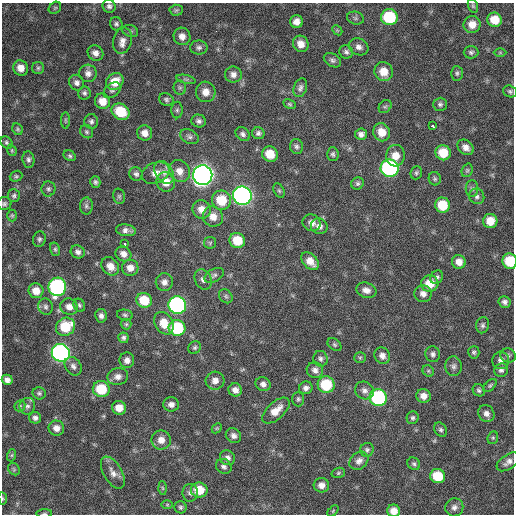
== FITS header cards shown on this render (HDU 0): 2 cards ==
NAXIS1  =                  512 / Axis length
NAXIS2  =                  512 / Axis length

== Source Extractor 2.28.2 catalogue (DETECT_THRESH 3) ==
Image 512 x 512 px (HDU 0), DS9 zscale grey, 1 PNG px = 1 image px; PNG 516 x 516 px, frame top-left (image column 1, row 512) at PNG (2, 3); each listed source drawn as its Kron ellipse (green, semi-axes under 4 px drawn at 4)
Background 342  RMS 19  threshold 58.1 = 3 sigma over >= 5 px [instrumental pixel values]
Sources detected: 200; all 200 listed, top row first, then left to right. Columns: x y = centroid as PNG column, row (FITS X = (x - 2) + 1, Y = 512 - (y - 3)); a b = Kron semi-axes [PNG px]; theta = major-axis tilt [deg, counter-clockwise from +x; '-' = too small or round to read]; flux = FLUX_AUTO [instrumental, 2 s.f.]
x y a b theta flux
109 6 7 6 - 3800
473 6 7 4 -72 2100
55 8 7 5 43 1900
176 10 7 5 3 2200
389 17 8 8 - 71000
355 18 8 6 -16 3300
495 20 7 7 - 22000
296 22 6 6 - 8800
116 24 7 6 - 3100
472 25 8 8 - 14000
337 30 6 4 -45 1700
130 31 8 6 -18 2800
182 36 9 8 - 8500
122 40 13 9 76 9400
301 44 8 7 - 12000
199 47 8 7 - 4000
359 47 10 8 -27 6600
346 52 7 6 - 3600
471 52 7 6 - 3100
95 53 8 7 - 7100
500 53 6 4 0 1600
332 60 9 6 -29 3700
21 68 8 7 - 12000
38 68 6 6 - 2600
384 72 10 9 - 18000
88 73 9 9 - 7000
457 73 7 5 -88 2700
233 75 8 8 - 6800
186 79 10 4 -13 2900
115 82 9 8 - 20000
77 83 8 7 - 5200
180 88 7 6 - 2900
300 88 9 6 70 4200
112 90 10 6 40 3800
510 91 7 6 - 2800
206 92 10 10 - 12000
84 93 6 6 - 3100
166 99 7 6 - 3100
102 101 8 7 - 15000
289 104 6 4 -27 1900
440 104 7 6 - 3200
385 107 7 5 51 2400
177 110 8 6 90 3000
121 112 9 7 -33 39000
65 120 8 4 -90 1900
91 121 7 7 - 3700
199 121 7 6 - 4300
432 126 3 3 - 28000
17 129 6 5 - 2200
87 132 7 6 - 2600
382 132 9 8 - 16000
145 133 8 7 - 8800
258 133 6 6 - 3900
243 134 8 6 -38 4100
361 134 6 5 - 5100
189 137 10 7 -25 4400
6 142 7 5 -47 2600
296 146 8 6 -76 3500
466 147 9 7 -40 8000
12 150 6 4 -71 1700
443 153 8 7 - 24000
270 154 8 7 - 24000
333 154 7 5 -86 2900
70 156 6 5 - 2500
395 156 11 9 85 15000
28 159 8 6 -83 3700
390 168 9 9 - 240000
467 170 7 5 69 2300
179 171 11 10 - 12000
164 172 12 8 -57 8700
156 173 14 10 22 13000
416 173 7 5 67 2500
136 174 7 6 - 3800
203 175 10 9 - 910000
16 176 6 5 - 2200
435 179 7 6 - 2500
95 182 6 5 - 2900
166 182 10 9 - 18000
357 183 6 6 - 2900
48 189 7 7 - 3400
472 189 8 6 -90 3700
279 191 7 5 -63 2500
14 196 6 6 - 2900
119 196 8 6 -76 2700
242 196 9 9 - 500000
477 196 8 7 - 4200
221 200 9 9 - 36000
4 204 7 6 - 3000
442 205 7 7 - 32000
86 206 8 6 -89 3400
202 209 9 9 - 13000
12 215 6 5 - 1900
213 217 10 10 - 13000
490 221 7 7 - 20000
312 223 9 8 - 7400
319 226 8 7 - 6500
126 230 10 6 -8 6000
39 239 8 6 75 3300
237 240 8 7 - 29000
210 243 6 6 - 2400
125 244 3 3 - 29000
55 249 7 5 -75 2300
78 252 7 6 - 4700
123 254 8 7 - 8000
310 261 10 7 -46 13000
510 261 8 7 - 43000
459 262 7 6 - 10000
110 266 10 8 -48 12000
130 268 8 8 - 10000
214 275 10 6 29 4100
437 277 7 6 - 3400
203 280 10 8 -65 6100
164 282 9 8 - 7400
430 284 9 8 - 23000
57 287 9 8 - 240000
366 290 10 7 -18 7600
36 291 7 7 - 14000
423 294 9 8 - 7600
226 296 7 6 - 2900
144 300 8 7 - 31000
504 302 6 5 - 4400
79 305 7 5 -64 2700
177 305 9 8 - 320000
46 307 8 7 - 4300
69 307 9 8 - 9200
125 315 8 5 -11 2700
101 316 7 6 - 4900
164 323 12 8 -61 20000
126 324 5 5 - 2000
483 325 8 6 78 3500
65 327 10 8 29 43000
177 328 8 8 - 75000
123 338 5 5 - 3200
334 345 8 5 -39 2300
195 347 7 6 - 2700
474 352 6 5 - 2600
61 353 9 8 - 430000
433 354 8 7 - 4100
508 355 8 7 - 3300
382 356 8 7 - 7100
360 358 5 5 - 2100
320 359 8 7 - 4100
127 360 8 7 - 6900
501 360 9 8 - 6600
73 366 10 7 -54 5300
453 366 10 8 -86 5100
315 370 8 8 - 6500
501 370 7 7 - 3700
428 371 6 5 - 2200
118 376 10 8 14 7800
7 380 5 5 - 5700
215 381 9 9 - 9100
263 384 7 7 - 6000
326 385 8 8 - 54000
490 385 8 4 43 2300
306 388 7 6 - 5000
101 389 8 8 - 43000
235 390 7 6 - 7600
364 390 9 8 - 6600
479 390 6 5 - 3100
39 393 6 6 - 2800
423 396 7 6 - 8700
378 397 8 8 - 160000
298 399 7 6 - 2700
171 404 8 7 - 6400
20 406 6 5 - 2000
27 406 8 8 - 4400
119 408 7 6 - 15000
276 411 17 8 42 17000
486 413 9 7 -51 6600
35 418 6 6 - 4500
413 418 6 6 - 2800
56 428 8 7 - 8500
217 428 6 4 45 1600
441 430 7 6 - 3000
233 436 8 7 - 5800
493 438 6 5 - 2000
161 440 10 9 - 11000
367 450 7 6 - 3300
12 455 6 4 71 1700
227 458 8 7 - 5800
359 461 10 8 41 6900
508 462 13 7 34 6600
414 464 7 5 -41 2700
224 466 8 7 - 4100
14 469 6 5 - 2000
113 473 18 9 -59 9700
338 473 7 5 17 2100
438 476 7 7 - 40000
321 485 8 7 - 8800
163 488 6 4 -87 1600
199 490 8 7 - 27000
190 493 9 7 -89 4900
3 498 6 3 -82 1300
167 505 6 4 0 1600
180 507 6 6 - 2700
454 507 9 9 - 6000
333 511 7 4 47 1400
394 511 6 6 - 11000
44 514 8 3 4 1900
At the frame edge (FLAGS 8, measured only in part): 5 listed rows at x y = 4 204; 510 261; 3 498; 394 511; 44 514